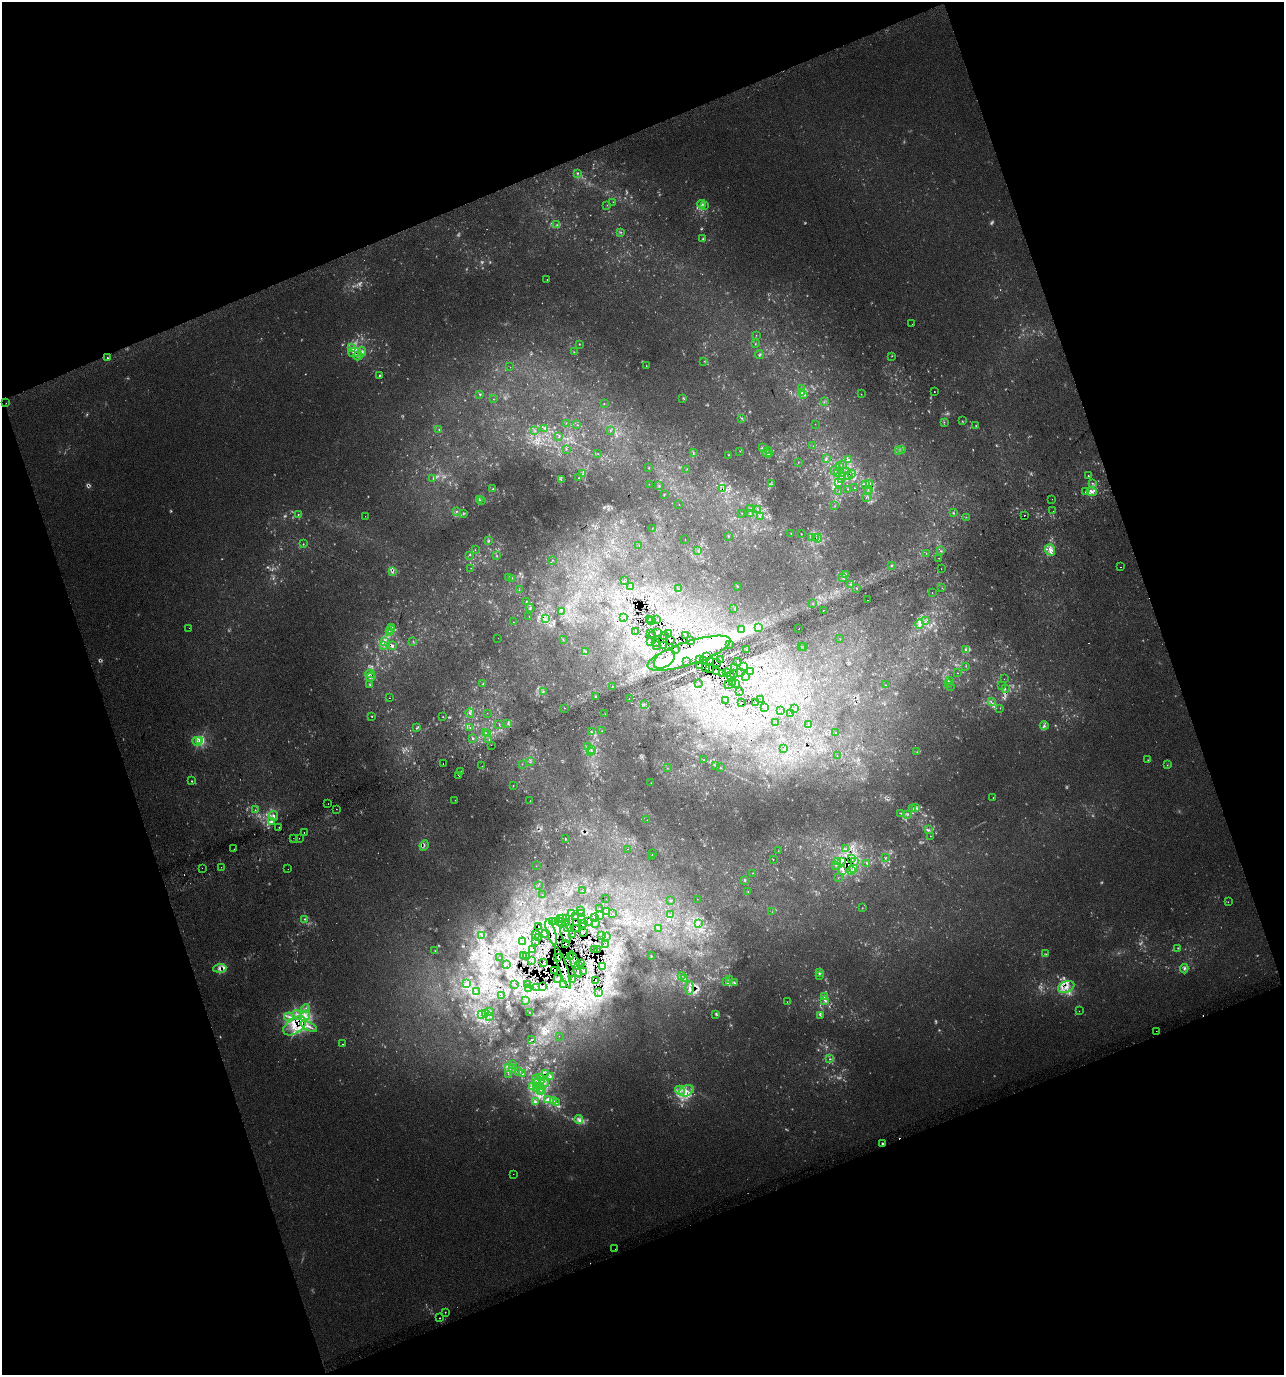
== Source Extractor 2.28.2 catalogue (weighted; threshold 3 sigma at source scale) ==
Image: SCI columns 144-5269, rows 40-5531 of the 5358 x 5574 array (HDU 1 of 3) = the unmasked area's bounding box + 8 px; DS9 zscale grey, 4 x 4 block average (1 PNG px = mean of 4 x 4 image px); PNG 1286 x 1377 px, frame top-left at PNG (2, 2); each listed source drawn as its Kron ellipse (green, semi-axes under 4 px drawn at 4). Shown black and unused: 40% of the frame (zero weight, under 2 of 3 exposures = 3% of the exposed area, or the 3 px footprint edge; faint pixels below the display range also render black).
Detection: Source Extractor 2.28.2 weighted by HDU 2 'WHT'. Background 0.0273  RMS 0.012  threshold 0.0553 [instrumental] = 3 sigma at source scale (4.5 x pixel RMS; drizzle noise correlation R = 1.50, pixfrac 1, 0.0396/0.0396 arcsec/px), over >= 5 px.
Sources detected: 876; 146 too faint to see at this stretch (4 x 4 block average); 4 inside a brighter object's white glare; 145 cosmic-ray / hot-pixel residue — neither listed nor drawn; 11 coinciding with a brighter row at this scale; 53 inside a brighter listed object's ellipse — not listed separately; of the other 517, all 500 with FLUX_AUTO >= 1.17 (the completeness limit of this list) listed and drawn (17 fainter detections not listed), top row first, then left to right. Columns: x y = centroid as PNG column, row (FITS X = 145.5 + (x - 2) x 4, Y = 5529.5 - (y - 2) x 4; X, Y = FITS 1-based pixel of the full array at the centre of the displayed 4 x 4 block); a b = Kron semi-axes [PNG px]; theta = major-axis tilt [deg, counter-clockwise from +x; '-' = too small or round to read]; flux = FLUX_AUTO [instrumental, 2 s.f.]
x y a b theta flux
578 173 2 2 - 11
613 202 2 2 - 2.3
702 204 4 3 - 15
607 205 2 2 - 2.1
704 206 2 2 - 4.6
557 225 3 2 - 4.8
621 232 2 2 - 4.2
703 239 2 2 - 5.4
547 280 2 2 - 3.5
912 324 2 2 - 2.1
756 335 2 2 - 1.7
579 344 2 2 - 4.2
755 344 2 2 - 3.6
352 347 2 2 - 4.3
354 352 6 5 - 39
362 352 4 3 - 18
574 352 2 2 - 3.4
759 355 4 2 - 12
358 356 4 2 - 16
892 356 2 2 - 2.8
107 358 2 2 - 29
704 361 2 2 - 2.3
646 366 2 2 - 2.9
510 367 2 2 - 1.4
380 375 3 2 - 5
802 389 2 2 - 3.8
934 391 2 2 - 7.7
802 392 3 2 - 7.5
861 394 2 2 - 2.5
480 395 3 2 - 4.4
803 395 3 2 - 4
683 398 3 2 - 4.1
493 399 2 2 - 1.9
824 402 2 2 - 3
6 403 2 2 - 2.2
604 403 2 2 - 2.2
742 418 2 2 - 3.9
962 421 2 2 - 4.7
944 422 2 2 - 3.2
566 423 2 2 - 1.9
815 424 2 2 - 1.2
577 425 2 2 - 1.6
976 426 3 2 - 3.9
545 429 3 2 - 5.6
439 430 2 2 - 3.2
610 430 2 2 - 1.8
535 431 2 2 - 4
559 437 2 2 - 2.9
813 446 2 2 - 1.9
762 448 2 2 - 2.3
566 449 2 2 - 2.2
769 450 4 2 - 8.3
898 450 2 2 - 4.3
902 450 4 2 - 11
740 451 2 2 - 2.1
693 453 3 2 - 5.7
767 453 5 2 - 13
598 454 2 2 - 2.2
770 454 3 2 - 20
728 455 2 2 - 2.8
826 458 2 2 - 4.3
848 459 4 2 - 10
798 462 2 2 - 2.6
843 465 2 2 - 2.7
840 467 2 2 - 2
649 468 2 2 - 2.1
687 469 2 2 - 1.6
835 470 2 2 - 2.7
846 471 2 2 - 18
852 473 3 2 - 5.7
583 474 2 2 - 4.7
837 474 2 2 - 2.9
843 476 2 2 - 2.6
849 476 2 2 - 4.8
1088 476 2 2 - 5.9
433 478 3 2 - 3.4
579 478 2 2 - 4.6
842 479 3 2 - 9.5
561 480 2 2 - 4.4
838 482 4 3 - 27
870 483 3 2 - 6.2
1092 483 2 2 - 5.5
649 484 2 2 - 1.5
772 484 2 2 - 4
866 484 3 2 - 9.4
659 486 2 2 - 3.9
854 488 2 2 - 2.1
493 489 4 2 - 7.6
723 489 3 2 - 20
847 489 2 2 - 2
868 489 3 2 - 4.1
839 491 2 2 - 2.1
868 492 3 2 - 7.7
1085 492 2 2 - 3.8
1092 492 5 3 - 22
664 494 2 2 - 5.8
866 497 2 2 - 2.1
1052 499 2 2 - 1.4
480 500 2 2 - 5.9
482 500 2 2 - 2.5
679 504 2 2 - 1.2
835 506 2 2 - 2.3
751 509 2 2 - 1.3
758 509 2 2 - 2.3
456 511 2 2 - 7.4
1053 511 2 2 - 2.4
464 513 3 2 - 4.3
742 513 2 2 - 1.5
953 513 2 2 - 6.1
298 514 2 2 - 5.6
750 514 2 2 - 2.1
1024 515 2 2 - 17
365 516 2 2 - 1.9
760 517 2 2 - 1.8
966 517 2 2 - 2.2
652 528 2 2 - 1.5
791 533 2 2 - 1.9
801 534 2 2 - 4.3
729 537 2 2 - 1.4
816 537 2 2 - 7.7
812 538 4 3 - 18
818 538 4 2 - 14
685 539 2 2 - 1.4
489 540 3 2 - 6.9
303 544 2 2 - 4.2
639 546 2 2 - 2.2
475 550 2 2 - 2
1050 550 6 5 - 39
698 551 2 2 - 2.8
941 551 3 2 - 5.4
926 553 2 2 - 1.8
470 555 2 2 - 3.4
497 556 3 2 - 5
938 558 2 2 - 2.2
553 560 2 2 - 1.8
892 565 2 2 - 6.9
1121 567 2 2 - 10
471 568 2 2 - 2
941 569 2 2 - 2.4
392 572 3 2 - 11
846 574 3 2 - 15
508 577 2 2 - 3.1
511 578 2 2 - 3.3
843 578 2 2 - 4
624 581 2 2 - 1.5
851 584 2 2 - 5.8
631 587 2 2 - 1.8
738 587 2 2 - 3.3
857 588 2 2 - 2.9
942 588 2 2 - 1.6
679 589 2 2 - 2
519 590 2 2 - 2.2
932 593 2 2 - 4.1
867 600 2 2 - 1.8
526 601 4 2 - 5
812 604 2 2 - 2.4
530 608 4 2 - 3.2
734 608 2 2 - 2.9
823 610 2 2 - 18
562 611 2 2 - 2.9
529 616 2 2 - 1.7
545 618 3 2 - 3.6
623 618 2 2 - 1.5
649 620 2 2 - 1.3
652 620 2 2 - 1.2
657 620 2 2 - 4.3
926 621 2 2 - 1.3
513 622 2 2 - 2.1
919 624 5 3 - 22
758 627 3 2 - 8.8
189 628 2 2 - 9.8
392 628 2 2 - 4.7
390 629 4 2 - 7.3
799 629 2 2 - 31
742 630 2 2 - 2.9
389 631 2 2 - 5
636 631 2 2 - 2.1
658 632 2 2 - 3.3
650 633 2 2 - 1.2
669 634 2 2 - 1.2
652 635 2 2 - 1.7
665 635 2 2 - 1.9
685 635 2 2 - 1.7
498 638 2 2 - 1.5
663 638 2 2 - 6.4
563 639 2 2 - 3.6
840 639 2 2 - 1.5
671 640 2 2 - 3.7
413 641 2 2 - 2
691 641 2 2 - 1.6
384 642 2 2 - 4.2
650 642 2 2 - 2.6
656 643 2 2 - 2.5
730 644 2 2 - 130
384 645 2 2 - 6.2
657 645 2 2 - 2.3
392 646 3 2 - 13
663 646 2 2 - 1.9
801 647 2 2 - 1.8
804 647 2 2 - 2.3
675 649 2 2 - 3.5
746 649 2 2 - 14
965 650 4 2 - 6.6
585 652 4 2 - 10
689 653 43 11 18 980
706 656 2 2 - 3.7
664 659 12 7 37 82
721 659 2 2 - 2.4
699 660 2 2 - 4.2
704 661 2 2 - 4.9
710 661 3 2 - 7.6
686 662 2 2 - 2.1
716 662 2 2 - 3
738 662 2 2 - 1.9
699 665 2 2 - 6.3
966 666 2 2 - 5.1
706 667 3 2 - 8.1
735 667 2 2 - 2.2
744 667 2 2 - 4.8
710 669 2 2 - 6.9
750 671 2 2 - 1.6
716 672 3 2 - 4.2
727 672 2 2 - 1.8
722 673 2 2 - 2.6
740 673 2 2 - 1.2
957 673 2 2 - 3
370 674 5 3 - 18
733 674 2 2 - 1.9
730 676 2 2 - 1.3
745 676 2 2 - 2.5
370 677 4 2 - 14
1004 679 2 2 - 1.4
950 680 2 2 - 11
733 682 2 2 - 3.2
698 683 2 2 - 3
736 683 2 2 - 1.4
948 683 3 2 - 9
483 684 2 2 - 6
729 684 2 2 - 2.5
370 685 2 2 - 3.3
885 685 2 2 - 2.3
1002 686 2 2 - 2.1
612 687 2 2 - 3.5
950 687 2 2 - 1.4
1005 688 2 2 - 4.5
543 691 3 2 - 4.7
740 692 2 2 - 2.9
595 696 2 2 - 7.2
389 698 2 2 - 5.9
629 698 2 2 - 3.7
726 700 2 2 - 2.5
761 700 2 2 - 1.6
991 701 2 2 - 1.8
755 702 3 2 - 3.9
742 703 2 2 - 4.4
644 704 2 2 - 2.7
765 707 2 2 - 2.5
564 708 2 2 - 12
1000 708 2 2 - 2.2
794 709 2 2 - 1.4
781 710 2 2 - 2.8
470 713 5 2 - 9.5
487 713 2 2 - 1.2
605 714 2 2 - 1.4
790 714 2 2 - 1.2
372 716 2 2 - 4.5
443 717 2 2 - 3.1
776 722 2 2 - 2
508 723 2 2 - 7.5
499 724 2 2 - 2.7
808 725 2 2 - 3.6
1044 726 4 3 - 12
470 727 2 2 - 3.4
416 728 2 2 - 5.4
602 731 2 2 - 2.3
591 732 2 2 - 6.8
836 732 2 2 - 2.7
485 733 2 2 - 4.9
488 733 2 2 - 7.1
473 738 3 2 - 7.7
200 740 2 2 - 990
489 740 2 2 - 5.2
197 741 4 2 - 18
491 745 2 2 - 1.9
588 746 4 2 - 3.7
591 749 2 2 - 5.2
784 749 2 2 - 2.1
591 752 2 2 - 3.5
917 752 2 2 - 3.4
837 755 2 2 - 3.2
704 760 2 2 - 2.4
1148 760 2 2 - 2.9
530 762 2 2 - 3.9
443 763 2 2 - 6.6
522 764 2 2 - 2.2
715 765 2 2 - 3.3
1167 765 2 2 - 2.5
482 766 2 2 - 5.9
667 768 2 2 - 2.7
721 768 2 2 - 2.9
461 771 2 2 - 2.7
459 776 2 2 - 2.6
192 781 2 2 - 6
651 783 2 2 - 2.5
513 785 2 2 - 2.5
993 798 4 2 - 3.8
455 800 2 2 - 1.7
530 801 2 2 - 1.7
328 804 2 2 - 3.1
916 808 3 2 - 6.5
336 809 2 2 - 4.9
913 809 3 2 - 8
255 810 2 2 - 3.8
901 813 2 2 - 4.1
908 814 2 2 - 4.2
274 816 5 2 - 18
647 820 2 2 - 1.7
271 821 3 3 - 17
279 827 2 2 - 3.5
928 830 4 2 - 11
304 833 2 2 - 3.3
930 836 2 2 - 2.1
294 838 2 2 - 6.7
299 838 2 2 - 2.5
565 839 2 2 - 6
424 845 5 2 - 9.1
234 849 2 2 - 2.6
627 849 2 2 - 8.9
846 849 2 2 - 2.5
778 851 2 2 - 2.1
652 854 2 2 - 3
651 856 2 2 - 2.6
886 858 2 2 - 3.3
773 859 2 2 - 2.3
851 859 2 2 - 7.6
838 861 2 2 - 4.4
841 862 3 2 - 9
855 862 3 2 - 4.8
867 863 3 2 - 5.4
836 865 2 2 - 2.6
536 866 2 2 - 1.9
221 867 2 2 - 3.4
202 868 2 2 - 1.7
854 868 3 2 - 6.9
288 869 2 2 - 1.2
843 870 3 2 - 5.2
851 870 2 2 - 3.4
753 873 2 2 - 1.9
838 878 2 2 - 1.7
745 880 3 2 - 6.7
538 885 2 2 - 2.8
582 891 2 2 - 1.8
748 892 2 2 - 3.7
542 895 2 2 - 1.5
606 899 2 2 - 1.3
697 899 2 2 - 1.4
670 901 2 2 - 5.6
1228 902 2 2 - 2.8
862 908 2 2 - 3.1
600 909 2 2 - 3.5
581 910 2 2 - 1.9
607 911 2 2 - 2.6
772 912 2 2 - 2
582 913 2 2 - 8.5
571 914 2 2 - 2.8
612 914 2 2 - 2.1
600 915 2 2 - 3
671 915 2 2 - 1.6
575 916 2 2 - 2.2
594 917 3 2 - 4
560 918 3 2 - 5.2
563 918 2 2 - 2.1
567 918 2 2 - 3.6
305 919 2 2 - 5.5
582 919 2 2 - 3.9
588 921 2 2 - 4
552 922 2 2 - 1.3
556 922 2 2 - 2.5
566 922 2 2 - 1.8
576 922 2 2 - 5.4
562 923 5 2 - 5.9
595 923 2 2 - 1.8
698 923 2 2 - 5.5
584 924 2 2 - 2.5
539 927 4 2 - 6.8
568 927 2 2 - 2
576 928 2 2 - 5
659 928 3 2 - 7.4
551 932 14 2 -72 30
583 932 2 2 - 3.9
545 933 3 2 - 4
565 934 9 2 -71 13
481 935 2 2 - 3.7
535 935 2 2 - 1.9
572 935 2 2 - 2.7
602 935 3 2 - 6
607 936 2 2 - 1.6
539 937 2 2 - 1.3
536 941 2 2 - 1.6
522 942 3 2 - 3.2
565 943 2 2 - 3.7
605 945 2 2 - 1.3
1178 948 3 2 - 4.3
532 949 2 2 - 2.2
594 950 2 2 - 3.3
597 950 2 2 - 3
435 951 2 2 - 2.7
1046 954 3 2 - 5.8
523 955 2 2 - 1.5
651 956 2 2 - 2.8
526 957 2 2 - 2.4
557 957 2 2 - 11
570 957 3 2 - 8.9
500 958 2 2 - 1.4
531 960 2 2 - 1.3
543 963 2 2 - 2.3
581 963 2 2 - 7
506 964 2 2 - 1.2
575 964 14 2 -72 30
578 965 2 2 - 5.6
602 967 2 2 - 2
220 968 6 3 4 29
563 968 22 2 -71 46
1184 969 4 2 - 13
555 970 2 2 - 9.6
583 971 2 2 - 2.9
819 973 3 2 - 7.9
682 975 2 2 - 5
819 975 2 2 - 2.9
557 978 2 2 - 1.4
573 979 2 2 - 2
685 979 2 2 - 7.3
595 980 2 2 - 4.5
729 980 2 2 - 7.3
726 982 3 2 - 8.4
466 983 3 2 - 7.1
734 983 3 2 - 6.6
515 985 2 2 - 1.2
527 985 2 2 - 1.2
563 985 2 2 - 1.5
536 987 3 2 - 3.2
543 987 2 2 - 1.9
1066 987 8 5 24 66
690 988 6 2 89 24
528 989 2 2 - 1.2
476 992 2 2 - 5
599 992 2 2 - 4.8
501 996 2 2 - 2.1
824 997 3 2 - 7.5
526 1000 2 2 - 2.6
825 1000 4 2 - 12
787 1002 2 2 - 2.2
306 1008 4 2 - 10
1079 1011 2 2 - 1.9
490 1012 2 2 - 4.6
529 1012 2 2 - 2
485 1014 2 2 - 2.8
716 1014 3 2 - 7.9
297 1015 5 2 - 20
305 1015 6 3 64 37
482 1015 3 2 - 4.2
820 1015 3 2 - 7.7
490 1016 2 2 - 3.1
289 1017 5 4 - 29
295 1026 13 7 33 310
309 1026 9 3 -28 41
1156 1031 2 2 - 1.9
559 1036 2 2 - 2.3
532 1040 2 2 - 8
342 1044 2 2 - 4.1
830 1059 2 2 - 5.4
512 1064 3 2 - 5.1
508 1067 3 2 - 5.7
512 1068 2 2 - 6.9
519 1072 2 2 - 4.5
522 1073 3 2 - 3.9
508 1074 2 2 - 2.4
545 1074 2 2 - 1.6
540 1077 3 2 - 8.6
550 1077 3 2 - 5.2
536 1079 4 3 - 17
538 1082 6 2 15 19
544 1083 5 3 - 16
540 1086 3 2 - 7.8
533 1087 4 3 - 17
537 1089 3 2 - 6.6
543 1090 2 2 - 8
680 1090 5 4 - 32
686 1091 7 5 23 60
541 1092 2 2 - 2.1
548 1099 3 2 - 22
536 1101 2 2 - 8.2
554 1101 2 2 - 2.8
556 1103 3 2 - 5
579 1120 4 4 - 25
882 1143 2 2 - 12
513 1174 2 2 - 2.1
615 1249 2 2 - 2.6
445 1312 2 2 - 3
440 1318 2 2 - 4.5
Overlapping masked pixels (flux is a lower limit): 70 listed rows (the first 20) at x y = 354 352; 358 356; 849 476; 723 489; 816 537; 812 538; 392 572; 663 638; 671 640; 691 641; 663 646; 965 650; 689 653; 706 656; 721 659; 699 660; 704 661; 710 661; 716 662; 699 665
Diffuse or blended objects may show on this block-average render without a row.